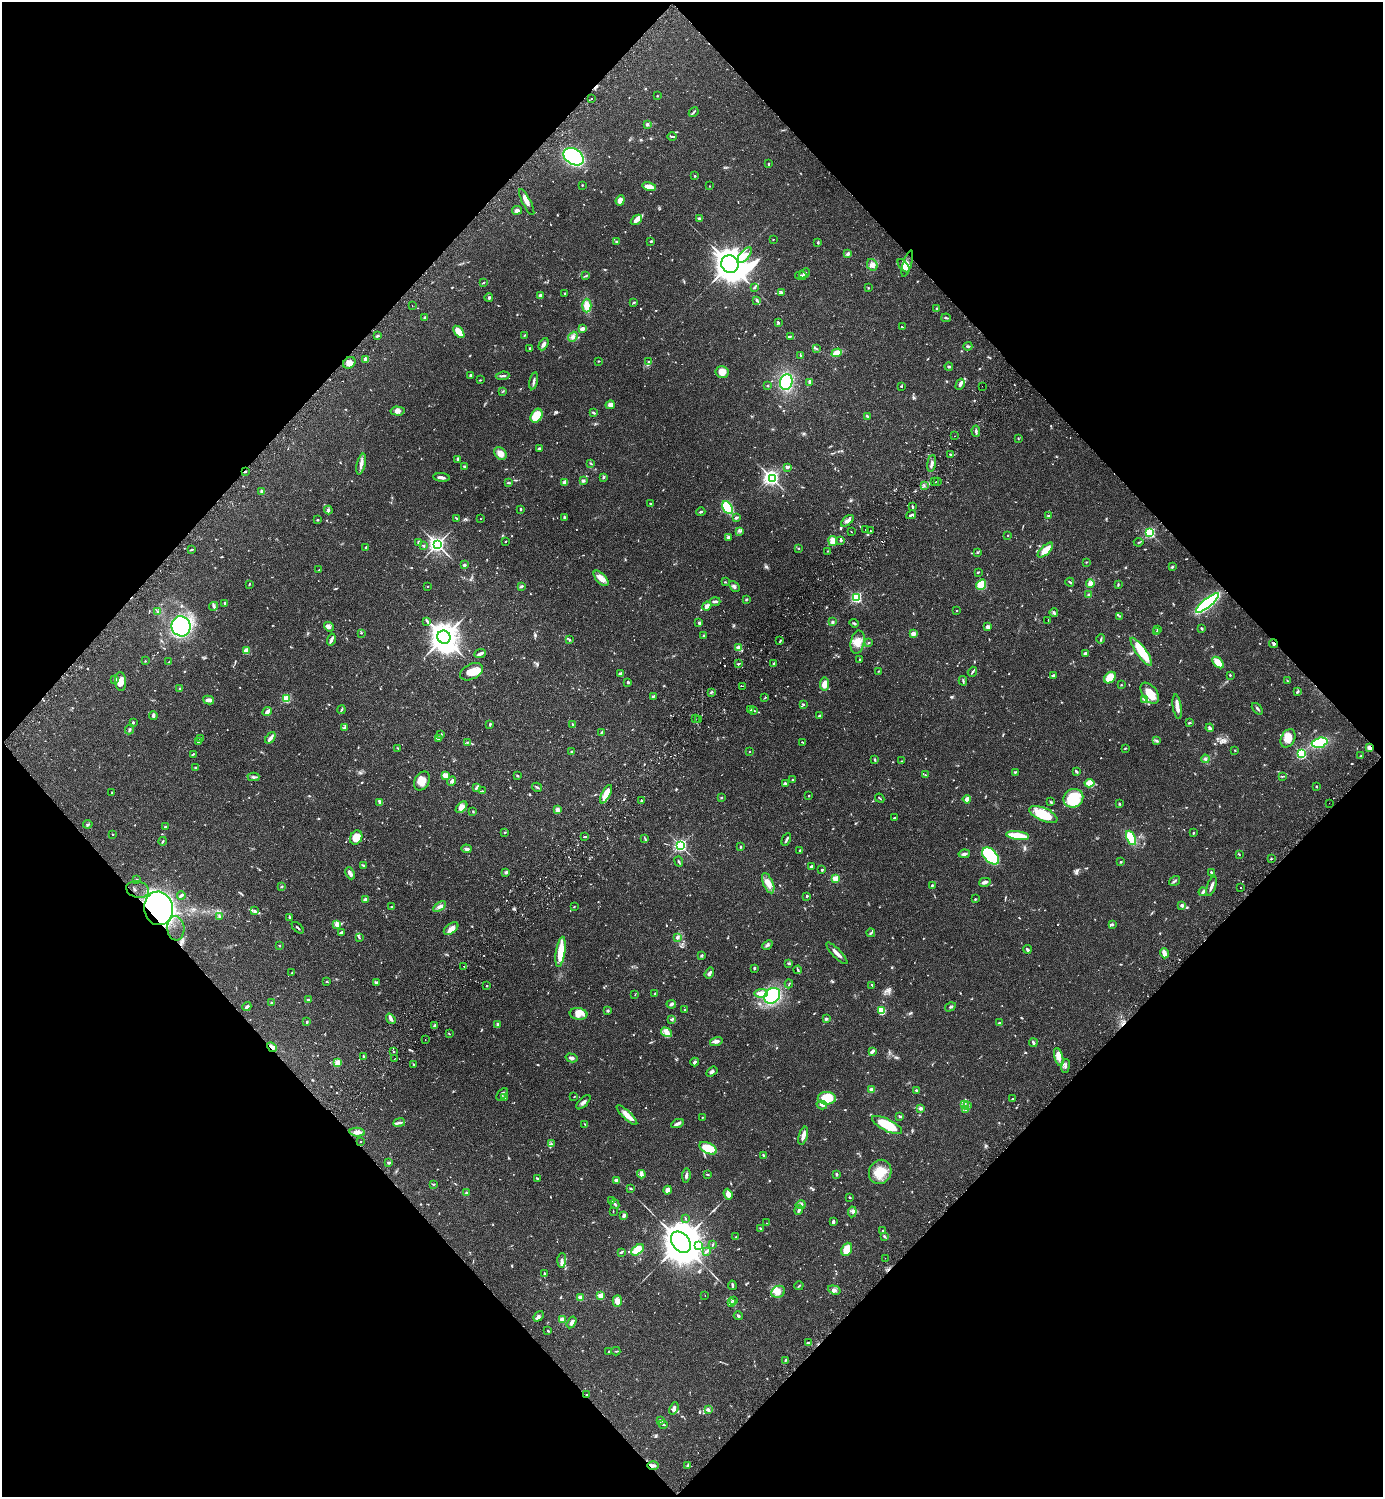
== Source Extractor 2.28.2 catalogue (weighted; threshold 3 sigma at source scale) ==
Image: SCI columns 345-5867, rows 45-6024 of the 6072 x 6072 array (HDU 1 of 3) = the unmasked area's bounding box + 8 px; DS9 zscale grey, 4 x 4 block average (1 PNG px = mean of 4 x 4 image px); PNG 1385 x 1499 px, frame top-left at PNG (2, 2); each listed source drawn as its Kron ellipse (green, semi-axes under 4 px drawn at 4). Shown black and unused: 50% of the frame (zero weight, under 2 of 3 exposures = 3% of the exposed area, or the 3 px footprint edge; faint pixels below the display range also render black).
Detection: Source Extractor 2.28.2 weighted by HDU 2 'WHT'. Background 0.0707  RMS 0.0052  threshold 0.0235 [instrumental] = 3 sigma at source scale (4.5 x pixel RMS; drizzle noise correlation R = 1.50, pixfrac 1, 0.05/0.05 arcsec/px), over >= 5 px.
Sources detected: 1050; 6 too faint to see at this stretch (4 x 4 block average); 5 inside a brighter object's white glare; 10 cosmic-ray / hot-pixel residue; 1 long thin detection or spike segment (spike, bleed or trail) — neither listed nor drawn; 19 coinciding with a brighter row at this scale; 36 inside a brighter listed object's ellipse — not listed separately; of the other 973, all 500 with FLUX_AUTO >= 1.91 (the completeness limit of this list) listed and drawn (473 fainter detections not listed), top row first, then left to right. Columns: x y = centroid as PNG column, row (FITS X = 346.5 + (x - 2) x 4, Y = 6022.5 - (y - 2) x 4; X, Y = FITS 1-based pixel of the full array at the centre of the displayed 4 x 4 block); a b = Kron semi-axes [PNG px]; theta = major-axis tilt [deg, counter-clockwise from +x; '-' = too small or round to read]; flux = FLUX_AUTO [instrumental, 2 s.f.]
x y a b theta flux
657 96 2 2 - 2.7
592 99 2 2 - 3.2
694 112 5 2 - 3.7
647 124 2 2 - 22
672 137 4 2 - 4.1
574 157 11 7 -34 520
769 164 3 2 - 2.6
695 176 2 2 - 2.8
582 185 2 2 - 2.2
710 186 2 2 - 2.6
649 187 7 4 -10 23
620 200 5 4 - 17
527 202 14 3 -63 22
517 210 5 4 - 10
699 218 3 3 - 4.2
636 220 6 3 38 22
773 239 2 2 - 1.9
617 241 2 2 - 4.1
651 241 3 2 - 3.5
818 242 3 2 - 4.1
848 254 3 3 - 5.8
745 255 9 4 49 20
730 264 9 8 - 3200
907 264 13 3 73 15
872 265 6 5 - 14
904 266 8 4 -50 20
804 273 6 2 42 6.4
585 276 4 2 - 2.8
801 276 6 2 -4 13
483 282 3 2 - 2.2
754 287 4 2 - 3.9
868 288 2 2 - 2.5
565 293 2 2 - 2.7
781 293 3 2 - 9.2
540 296 3 3 - 11
489 297 4 2 - 3.8
757 301 4 2 - 3.7
634 302 3 2 - 4.1
587 305 7 4 89 32
412 306 2 2 - 2
936 309 3 2 - 2
424 317 3 2 - 3.2
946 318 5 2 - 4.9
778 322 3 3 - 3.7
902 327 3 2 - 2.5
582 329 4 3 - 10
459 332 7 4 -53 46
524 335 3 2 - 2.5
377 336 4 2 - 3.6
790 336 3 2 - 3.3
573 337 5 3 - 8.3
543 344 6 4 61 9.6
968 346 5 2 - 4.4
530 348 2 2 - 6.1
816 349 3 2 - 2.8
837 353 5 3 - 41
801 356 4 2 - 4.6
366 359 3 3 - 15
598 361 2 2 - 2.1
648 362 3 2 - 2.6
349 363 6 5 - 18
949 367 4 2 - 3.8
722 372 6 6 - 28
471 375 3 2 - 7.6
503 376 7 2 6 5.7
480 380 2 2 - 2.3
534 381 8 2 78 8.5
786 382 8 6 77 150
810 382 3 2 - 3.2
960 384 6 2 62 13
767 386 2 2 - 3.3
901 386 2 2 - 2.1
982 386 2 2 - 2.4
503 391 3 2 - 2.1
610 405 4 4 - 13
398 411 7 4 -3 13
593 413 4 2 - 4.5
536 416 7 5 58 53
867 416 3 2 - 2.6
976 431 6 2 -85 7.3
954 436 2 2 - 5.1
1018 438 3 2 - 2
539 448 3 3 - 4.8
500 453 7 5 -49 23
951 455 3 2 - 3.2
457 460 2 2 - 2.4
932 463 8 2 80 9.9
361 464 11 3 77 15
591 464 3 2 - 2.6
465 467 3 3 - 6.4
787 467 4 3 - 6.3
245 471 2 2 - 4.2
441 477 8 2 -6 11
603 478 3 2 - 3.4
772 478 3 2 - 530
583 480 2 2 - 12
565 482 4 3 - 16
935 482 2 2 - 2.9
938 482 2 2 - 2.7
508 483 3 2 - 2.9
924 486 2 2 - 2.5
262 491 3 3 - 4.5
650 503 3 2 - 2.2
912 506 3 2 - 3.2
727 507 7 4 -60 130
520 509 2 2 - 4.2
328 510 4 3 - 5.6
701 512 5 2 - 3.8
911 515 5 2 - 5.7
1048 516 2 2 - 1.9
564 517 3 2 - 4.6
456 518 3 2 - 2.5
736 518 3 2 - 8.7
480 519 2 2 - 2.1
317 520 3 2 - 2.7
847 521 7 3 40 12
865 530 2 2 - 2.2
739 531 2 2 - 2.7
851 531 2 2 - 2.1
870 531 2 2 - 3.1
1150 533 2 2 - 450
1008 535 2 2 - 2.3
728 538 4 3 - 8.7
841 540 2 2 - 6.6
505 541 2 2 - 2.4
833 541 5 3 - 29
1139 542 5 2 - 2.6
419 543 4 2 - 6.9
437 544 3 3 - 1100
424 546 2 2 - 3
366 547 2 2 - 4.1
798 548 3 2 - 2
192 550 3 2 - 4.5
1045 550 10 4 44 40
827 551 2 2 - 2.1
977 552 3 2 - 2.8
1086 562 2 2 - 2.6
464 565 2 2 - 7.6
1172 567 3 2 - 3.7
319 570 3 2 - 2.3
978 572 2 2 - 2.8
601 578 9 5 -47 24
725 582 3 2 - 2.3
1070 582 4 2 - 3.8
1090 583 4 3 - 18
249 584 2 2 - 4.2
981 585 5 4 - 48
1118 585 3 2 - 3.6
427 586 2 2 - 2.4
522 586 4 2 - 4.4
734 586 6 3 -48 7.3
1089 595 3 2 - 9.6
856 597 3 2 - 510
746 599 3 2 - 2.8
715 601 5 2 - 7.2
225 603 2 2 - 4.7
1207 603 14 4 40 420
214 606 4 2 - 4.4
707 606 5 4 - 9.3
957 610 2 2 - 2
158 612 4 2 - 3.6
1054 613 4 2 - 7.1
1119 616 3 2 - 2.5
1048 620 2 2 - 2.6
427 621 3 2 - 3.6
833 622 3 3 - 5.1
699 623 2 2 - 5.6
854 623 4 2 - 4
181 626 10 9 - 430
329 627 5 4 - 8.2
988 627 2 2 - 16
1202 628 2 2 - 4.6
1157 630 2 2 - 2.8
1157 632 2 2 - 2.7
361 633 2 2 - 2.3
913 634 2 2 - 48
703 636 2 2 - 4.3
444 637 7 6 - 3600
569 639 3 2 - 2
1101 639 5 2 - 4
331 640 6 3 74 7.7
780 641 4 2 - 2.7
858 642 12 6 79 34
868 643 2 2 - 3.4
1273 643 4 2 - 3.7
739 648 2 2 - 120
246 651 4 3 - 27
1141 652 17 5 -54 110
1086 653 2 2 - 29
480 654 6 2 23 12
860 659 2 2 - 3.4
145 661 2 2 - 2.1
169 662 2 2 - 2.4
1218 663 7 4 -46 43
739 664 3 2 - 2.6
774 664 3 2 - 4.5
879 671 2 2 - 2.1
471 672 12 7 27 40
972 672 5 2 - 4.5
621 674 4 3 - 10
1053 675 3 2 - 4.9
1230 675 2 2 - 2.7
1110 678 6 5 - 56
115 679 2 2 - 5.8
1287 680 3 2 - 2.2
121 681 9 5 -85 26
963 681 5 2 - 3.7
628 682 3 2 - 3.9
824 684 6 4 83 26
1121 685 2 2 - 2.1
743 686 2 2 - 2.5
179 689 3 2 - 2.4
1297 691 3 2 - 5.4
711 692 2 2 - 2.2
1150 693 12 7 -53 58
653 697 2 2 - 2
765 698 3 2 - 2.5
286 699 2 2 - 230
209 700 5 3 - 14
1145 700 4 3 - 6.2
803 704 3 2 - 4.4
1177 707 12 3 -81 22
1257 709 7 2 -48 5.3
341 710 4 2 - 4.9
750 710 3 3 - 5.7
754 710 3 2 - 3
267 712 5 3 - 17
153 715 4 3 - 7.6
820 716 3 2 - 8.4
695 719 2 2 - 2
699 719 2 2 - 5.1
133 722 2 2 - 4.1
1189 723 3 2 - 3.4
490 724 3 2 - 5.8
573 724 2 2 - 3.5
345 727 4 2 - 4.4
1210 728 4 3 - 6.5
130 729 5 2 - 3.6
601 732 3 2 - 2.7
441 735 4 2 - 4.1
200 738 2 2 - 4
270 738 6 3 52 11
439 738 2 2 - 1.9
1288 738 10 7 63 38
199 741 3 2 - 2
1157 741 2 2 - 2.2
467 742 2 2 - 2.3
802 742 3 2 - 2.6
1320 743 8 5 16 130
1370 747 2 2 - 23
398 748 3 2 - 2.6
1125 748 3 2 - 2.6
1235 750 2 2 - 2
749 751 2 2 - 4.6
572 752 2 2 - 5.8
193 754 3 2 - 3.6
1301 754 2 2 - 410
1361 756 3 2 - 3.9
874 759 2 2 - 1.9
1205 759 4 2 - 4.7
902 761 3 2 - 1.9
195 767 2 2 - 9.4
1076 771 3 2 - 5.4
1015 772 3 2 - 3.4
445 775 4 3 - 21
517 775 3 2 - 2.6
925 775 3 2 - 2.9
1282 776 3 2 - 2.6
253 777 6 2 0 5.8
793 780 3 2 - 3.5
422 781 10 7 63 28
452 781 5 3 - 7.6
785 783 3 2 - 4.1
1090 783 5 4 - 38
1316 786 2 2 - 2.6
476 787 3 2 - 3.1
537 787 5 2 - 5.4
482 791 4 2 - 2.9
112 793 2 2 - 1.9
606 794 10 3 62 60
808 796 2 2 - 2.2
721 798 3 2 - 2.3
880 798 5 2 - 2.7
1073 798 10 9 - 120
967 799 4 2 - 18
641 800 3 2 - 3
380 802 3 2 - 9.3
1051 802 3 2 - 2.6
1119 803 3 2 - 3.4
1329 803 2 2 - 2
462 807 7 4 46 21
557 810 3 3 - 11
473 811 3 2 - 2.2
1043 814 15 6 -24 100
894 818 3 2 - 3.1
88 824 4 2 - 4
165 826 2 2 - 3.2
505 832 2 2 - 2.3
1193 833 2 2 - 3.6
113 834 2 2 - 2.6
585 836 2 2 - 2.5
1018 836 11 3 -7 110
356 837 7 6 - 45
645 838 4 2 - 3.7
1131 838 8 4 -65 91
786 839 7 2 64 5.9
163 841 4 2 - 3.2
680 845 3 2 - 680
740 847 3 2 - 2.3
466 849 5 2 - 11
800 850 2 2 - 4.5
964 854 5 3 - 6.8
1239 854 3 2 - 2.2
991 856 10 6 -47 280
1271 859 2 2 - 2.7
679 862 5 2 - 4
1121 862 3 2 - 2.1
363 865 4 2 - 3.3
811 867 3 2 - 7.9
822 870 2 2 - 3.2
506 872 3 2 - 7.2
1211 872 2 2 - 3.8
350 873 6 3 -65 13
835 879 2 2 - 140
137 880 2 2 - 6.4
1174 881 6 2 33 5.2
985 882 6 2 15 12
768 883 11 5 -67 25
932 885 2 2 - 4.3
282 886 2 2 - 14
1211 886 10 2 71 11
1241 888 2 2 - 13
138 890 11 8 -12 86
1203 892 4 2 - 4
181 895 4 3 - 4.5
807 896 2 2 - 14
975 899 2 2 - 2.6
365 900 3 2 - 10
1182 905 3 2 - 9.5
392 907 2 2 - 4.1
439 907 7 3 33 11
574 907 2 2 - 2.3
158 908 17 14 -78 2900
255 911 3 3 - 4.1
219 917 4 2 - 3.3
289 917 3 2 - 2.6
337 924 4 3 - 13
1112 924 3 3 - 3.7
176 928 12 8 -86 86
298 928 7 2 -43 3.9
451 929 8 5 36 15
341 932 3 2 - 5.1
871 933 4 2 - 5
359 938 2 2 - 2.1
677 938 4 3 - 6.6
767 945 5 2 - 5.5
279 946 2 2 - 2.1
1027 949 4 3 - 5.7
561 952 15 4 81 65
837 953 14 2 -45 18
1164 953 5 2 - 33
702 955 3 2 - 3.3
789 963 3 2 - 3.2
464 966 2 2 - 3.7
754 968 2 2 - 5.3
798 970 4 2 - 3.8
292 973 2 2 - 3.1
709 973 6 3 56 8.5
327 982 3 2 - 2.2
377 982 3 2 - 2.1
789 984 4 2 - 2.3
872 985 3 2 - 2.3
487 986 2 2 - 3.3
761 993 7 3 2 33
655 994 2 2 - 2.6
635 995 2 2 - 1.9
772 996 9 7 43 310
308 1000 2 2 - 18
271 1003 2 2 - 2
671 1004 4 3 - 5.2
247 1007 4 2 - 7.2
950 1007 5 2 - 4.4
685 1009 2 2 - 2
608 1011 2 2 - 19
881 1011 4 3 - 74
579 1014 9 6 -6 28
391 1019 5 3 - 9.5
826 1019 4 3 - 4.2
672 1020 3 2 - 2.8
307 1022 4 2 - 2.8
999 1023 4 3 - 4.3
498 1024 3 2 - 6.8
435 1026 3 2 - 7.8
666 1032 6 3 -32 23
449 1034 3 2 - 2.2
425 1039 2 2 - 5.2
716 1041 6 3 16 13
1033 1043 4 2 - 6.8
272 1047 5 3 - 11
393 1051 2 2 - 2.2
872 1051 4 2 - 8.8
363 1056 3 2 - 4
1059 1057 9 4 -75 23
571 1058 6 2 -14 7.9
394 1059 2 2 - 4.1
695 1062 4 2 - 5.8
337 1063 4 3 - 21
414 1064 3 2 - 2.1
1065 1066 7 2 83 7
712 1071 6 3 33 6.8
871 1090 2 2 - 46
916 1090 2 2 - 4.3
502 1094 7 2 51 6.8
574 1097 2 2 - 2
505 1098 3 2 - 4.2
827 1098 9 6 -1 88
1012 1099 2 2 - 1.9
583 1102 9 3 45 10
822 1105 5 2 - 8
965 1105 4 2 - 5.4
968 1105 2 2 - 2.3
921 1108 4 3 - 8.2
965 1110 3 2 - 3.2
627 1115 14 4 -44 26
900 1116 3 2 - 5
702 1117 2 2 - 4
399 1123 6 3 9 6.8
677 1123 6 2 24 10
585 1124 4 2 - 2.6
887 1125 16 6 -27 120
357 1132 8 4 -6 14
803 1136 9 3 75 19
361 1142 2 2 - 1.9
551 1144 3 2 - 3.6
708 1148 9 5 -26 65
764 1155 3 2 - 4.7
389 1163 2 2 - 7.3
880 1172 12 11 - 58
641 1174 4 3 - 7.2
707 1174 3 2 - 2
836 1174 3 2 - 6.3
686 1175 7 3 82 7.8
537 1179 3 2 - 4.4
617 1181 3 3 - 12
433 1184 3 2 - 1.9
631 1189 3 2 - 2.5
668 1190 4 3 - 15
466 1193 2 2 - 4.5
728 1194 5 4 - 18
849 1197 3 2 - 3.2
612 1201 3 2 - 3.9
615 1204 5 2 - 5.8
801 1205 5 3 - 6.5
799 1210 4 3 - 5.3
613 1211 2 2 - 2
852 1212 5 4 - 7.8
624 1215 4 3 - 8.7
685 1218 3 2 - 2.4
833 1222 3 2 - 11
766 1223 2 2 - 2.2
760 1228 2 2 - 2.6
883 1231 3 2 - 3.4
884 1236 4 2 - 3.6
736 1237 2 2 - 2.6
681 1242 12 8 -53 10000
713 1244 3 2 - 2.5
699 1245 4 3 - 6.8
847 1249 7 5 66 42
637 1250 7 4 36 65
707 1251 4 2 - 4.1
621 1252 4 2 - 4.6
885 1258 2 2 - 2.6
562 1260 7 2 87 6.6
545 1273 3 2 - 2.3
732 1285 4 2 - 5.6
799 1286 4 2 - 3.1
834 1290 6 3 -16 9
778 1292 7 5 25 19
600 1296 2 2 - 120
705 1296 2 2 - 1.9
580 1298 2 2 - 100
617 1301 6 4 88 19
734 1301 3 2 - 3.7
732 1302 4 2 - 3.6
538 1316 6 3 51 7.4
738 1316 4 2 - 6.2
562 1319 2 2 - 97
572 1322 6 2 58 11
548 1331 2 2 - 3.8
808 1343 3 2 - 3.2
616 1351 4 2 - 3
609 1352 3 2 - 5.2
785 1360 3 2 - 2.8
587 1395 2 2 - 2.8
674 1408 6 3 69 13
708 1409 3 3 - 4.5
660 1421 4 2 - 9.8
663 1424 4 2 - 4
653 1465 6 3 -1 11
688 1465 4 2 - 5.7
Overlapping masked pixels (flux is a lower limit): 8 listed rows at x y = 245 471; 1273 643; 1370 747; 138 890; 158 908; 176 928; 272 1047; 587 1395
Diffuse or blended objects may show on this block-average render without a row.